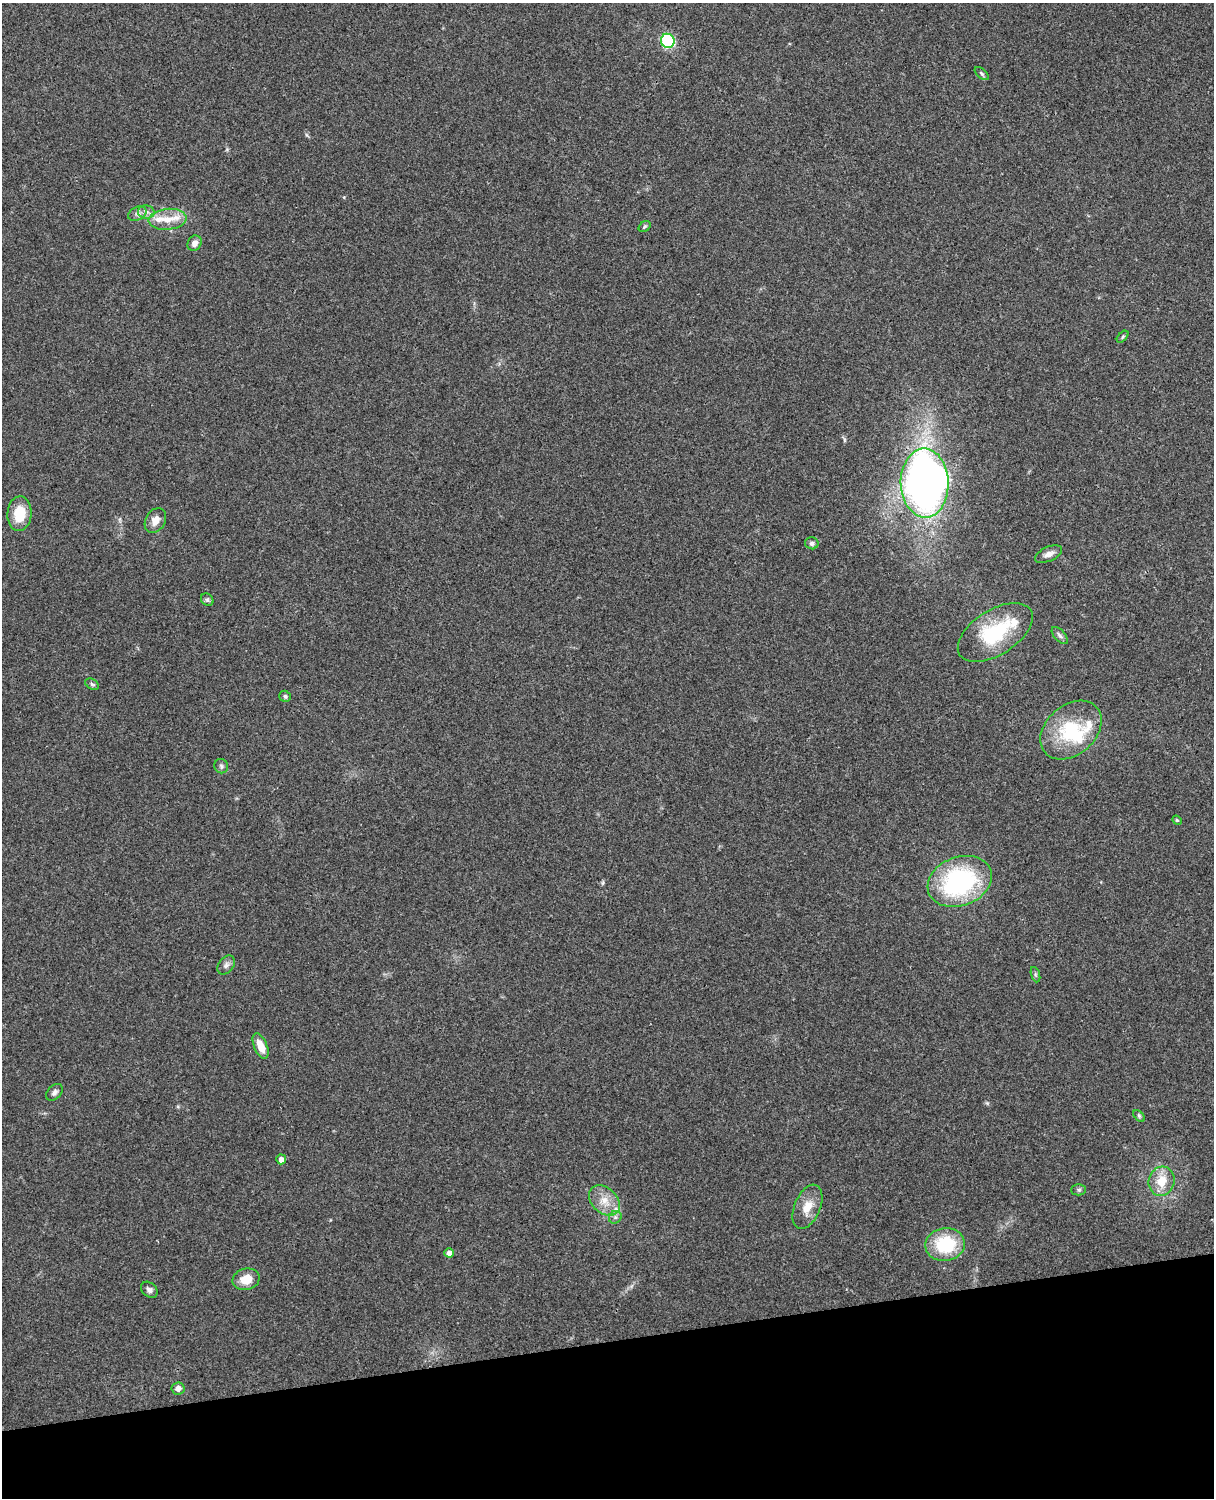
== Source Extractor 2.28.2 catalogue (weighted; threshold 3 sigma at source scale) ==
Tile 10 of 4 x 3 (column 2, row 3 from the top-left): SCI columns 1331-2542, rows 164-1659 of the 5088 x 4928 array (HDU 1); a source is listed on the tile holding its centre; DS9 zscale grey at full resolution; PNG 1216 x 1500 px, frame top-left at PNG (2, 3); each listed source drawn as its Kron ellipse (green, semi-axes under 4 px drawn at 4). Shown black and unused: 10% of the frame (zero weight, under 3 of 4 exposures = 6% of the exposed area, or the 3 px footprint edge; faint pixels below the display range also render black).
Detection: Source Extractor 2.28.2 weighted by HDU 2 'WHT'; one run over the whole footprint, this tile lists its part. Background 0.258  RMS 0.009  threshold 0.0404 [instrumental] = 3 sigma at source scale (4.5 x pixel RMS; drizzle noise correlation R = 1.50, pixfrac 1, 0.05/0.05 arcsec/px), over >= 5 px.
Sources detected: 44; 1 inside a brighter object's white glare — neither listed nor drawn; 5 inside a brighter listed object's ellipse — not listed separately; the other 38 listed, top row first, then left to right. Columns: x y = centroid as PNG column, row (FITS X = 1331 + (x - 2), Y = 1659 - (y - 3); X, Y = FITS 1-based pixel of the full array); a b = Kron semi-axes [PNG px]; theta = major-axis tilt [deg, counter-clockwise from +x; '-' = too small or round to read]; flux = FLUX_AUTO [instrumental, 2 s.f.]
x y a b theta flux
668 41 7 6 - 63
982 73 8 4 -42 1.7
146 212 8 6 -2 4
137 214 10 6 28 3.5
167 219 19 10 6 13
645 227 7 4 37 1.6
195 243 8 6 57 4.7
1123 337 7 4 45 1.3
925 483 34 24 -89 580
19 514 17 12 86 23
155 520 13 9 59 8
812 543 7 6 - 2.2
1048 554 14 7 23 5.4
207 600 7 5 -44 1.8
995 632 42 22 33 60
1060 635 10 5 -48 2.5
92 684 7 5 -30 1.7
285 696 6 5 - 1.8
1071 730 34 24 41 53
221 766 7 6 - 2.2
1177 820 5 4 - 1.2
960 881 33 24 21 130
226 965 10 7 53 3.5
1035 975 8 3 -71 1.4
261 1046 13 6 -67 12
54 1092 10 6 46 3
1139 1116 7 4 -46 1.6
281 1159 5 5 - 5.5
1161 1181 15 13 74 17
1079 1190 7 5 1 1.8
604 1201 17 12 -44 13
807 1207 23 13 67 14
615 1217 7 5 45 2.3
945 1245 20 16 9 48
449 1253 5 4 - 5
246 1279 14 10 14 12
149 1290 9 7 -41 3.1
178 1388 6 6 - 4.4
Overlapping masked pixels (flux is a lower limit): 1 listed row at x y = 925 483